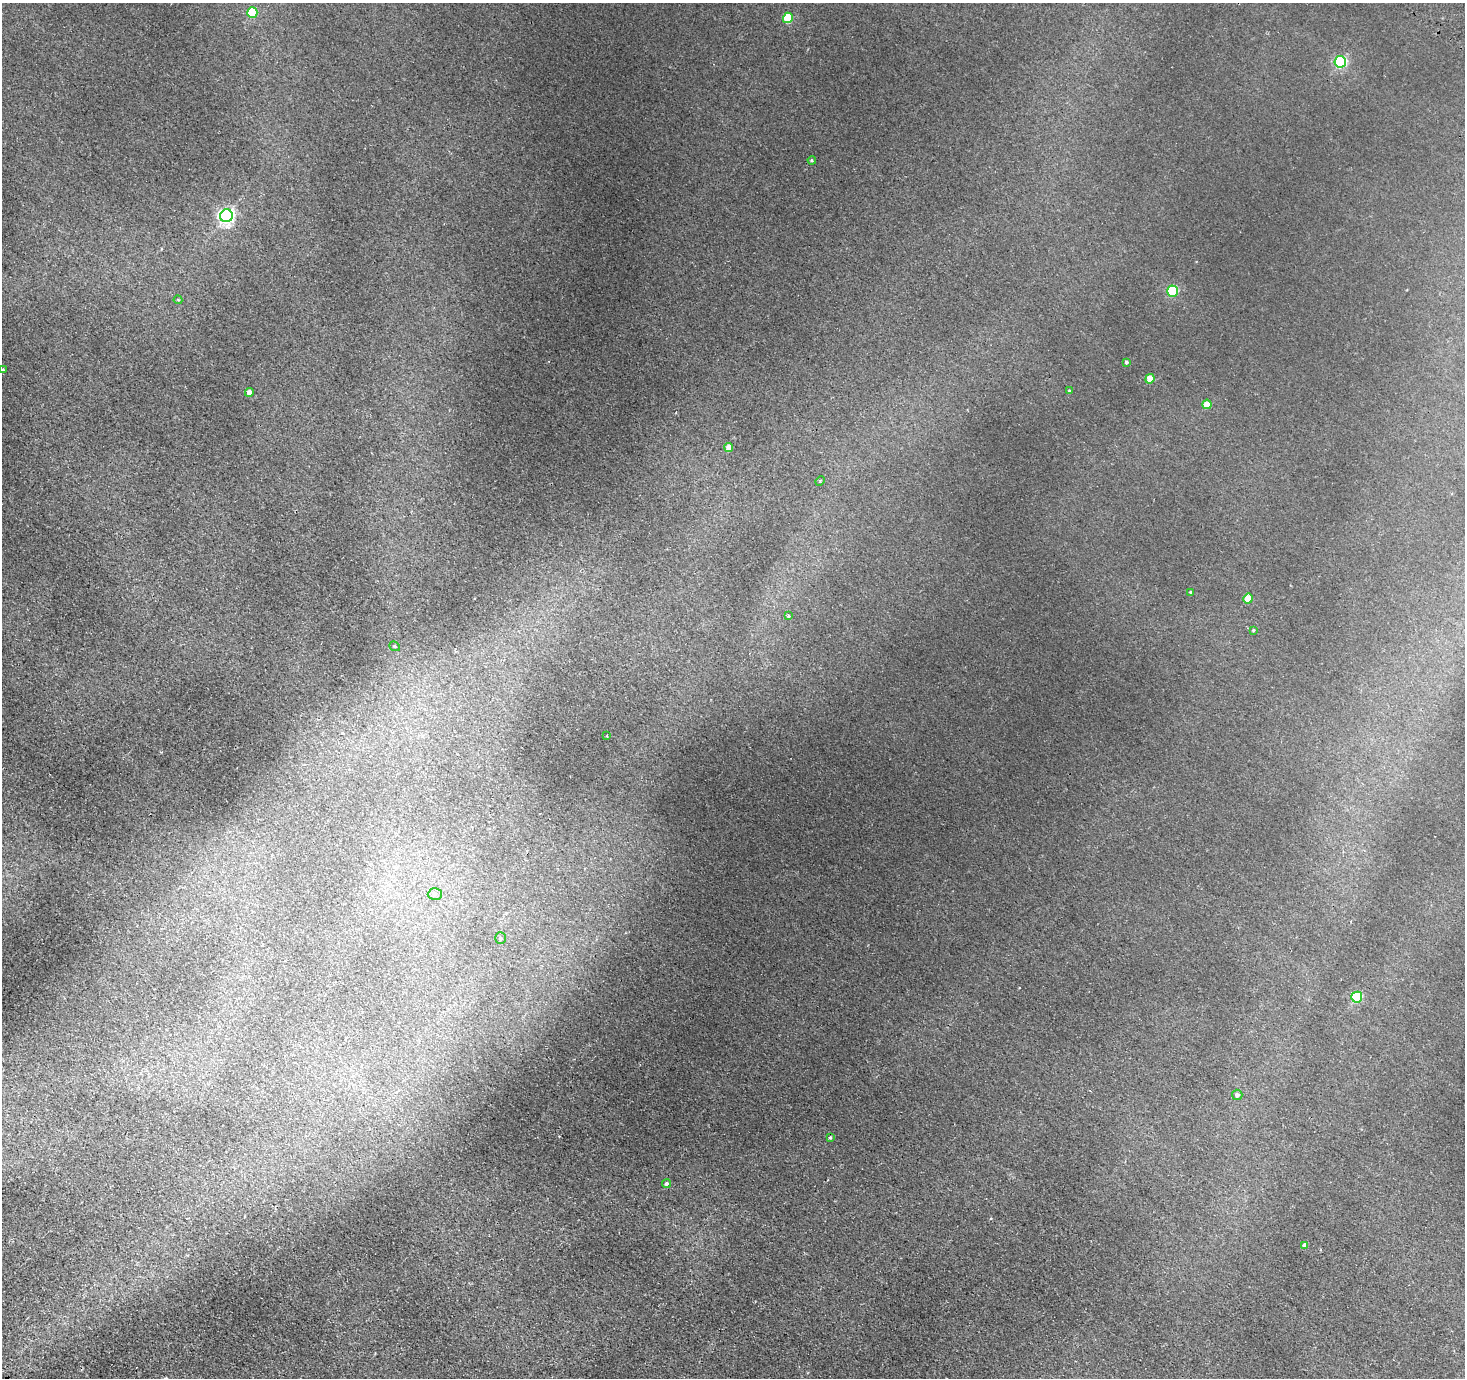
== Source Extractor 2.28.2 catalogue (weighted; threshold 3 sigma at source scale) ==
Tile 7 of 4 x 4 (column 3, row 2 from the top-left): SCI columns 3055-4517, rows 3130-4505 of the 6109 x 6117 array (HDU 1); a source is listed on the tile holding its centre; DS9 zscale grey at full resolution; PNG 1467 x 1380 px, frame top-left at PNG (2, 3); each listed source drawn as its Kron ellipse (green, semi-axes under 4 px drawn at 4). Shown black and unused: <1% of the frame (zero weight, under 2 of 3 exposures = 6% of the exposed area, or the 3 px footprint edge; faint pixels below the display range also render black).
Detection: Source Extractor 2.28.2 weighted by HDU 2 'WHT'; one run over the whole footprint, this tile lists its part. Background 0.00667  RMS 0.004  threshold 0.0181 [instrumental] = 3 sigma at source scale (4.5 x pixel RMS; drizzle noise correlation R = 1.50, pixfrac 1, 0.05/0.05 arcsec/px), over >= 5 px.
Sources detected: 28; all 28 listed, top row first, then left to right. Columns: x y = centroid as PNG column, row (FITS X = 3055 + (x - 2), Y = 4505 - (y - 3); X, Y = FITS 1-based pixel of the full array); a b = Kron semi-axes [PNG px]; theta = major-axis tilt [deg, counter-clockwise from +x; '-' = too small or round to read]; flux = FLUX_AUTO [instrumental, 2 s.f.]
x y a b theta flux
252 13 5 5 - 18
788 18 5 5 - 15
1340 62 6 5 - 60
812 160 4 3 - 0.43
226 216 6 6 - 140
1173 291 5 5 - 32
178 300 4 3 - 0.44
1126 362 4 4 - 0.79
3 369 4 3 - 0.52
1150 379 5 4 - 5.8
1069 391 4 4 - 0.51
249 392 4 4 - 2.6
1207 404 5 4 - 5.3
729 448 4 4 - 4.3
820 481 5 3 - 0.42
1191 592 4 3 - 0.53
1248 599 5 4 - 6.8
788 616 3 3 - 1.5
1253 630 3 3 - 0.35
395 646 5 4 - 0.47
607 736 2 2 - 0.25
435 894 7 6 - 0.93
501 938 5 5 - 0.78
1357 997 5 5 - 29
1237 1095 5 5 - 1.4
830 1138 4 3 - 0.51
667 1183 5 4 - 0.72
1304 1245 4 4 - 1.6
Isophote crosses this tile's border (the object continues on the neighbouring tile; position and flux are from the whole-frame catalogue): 1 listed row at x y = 3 369